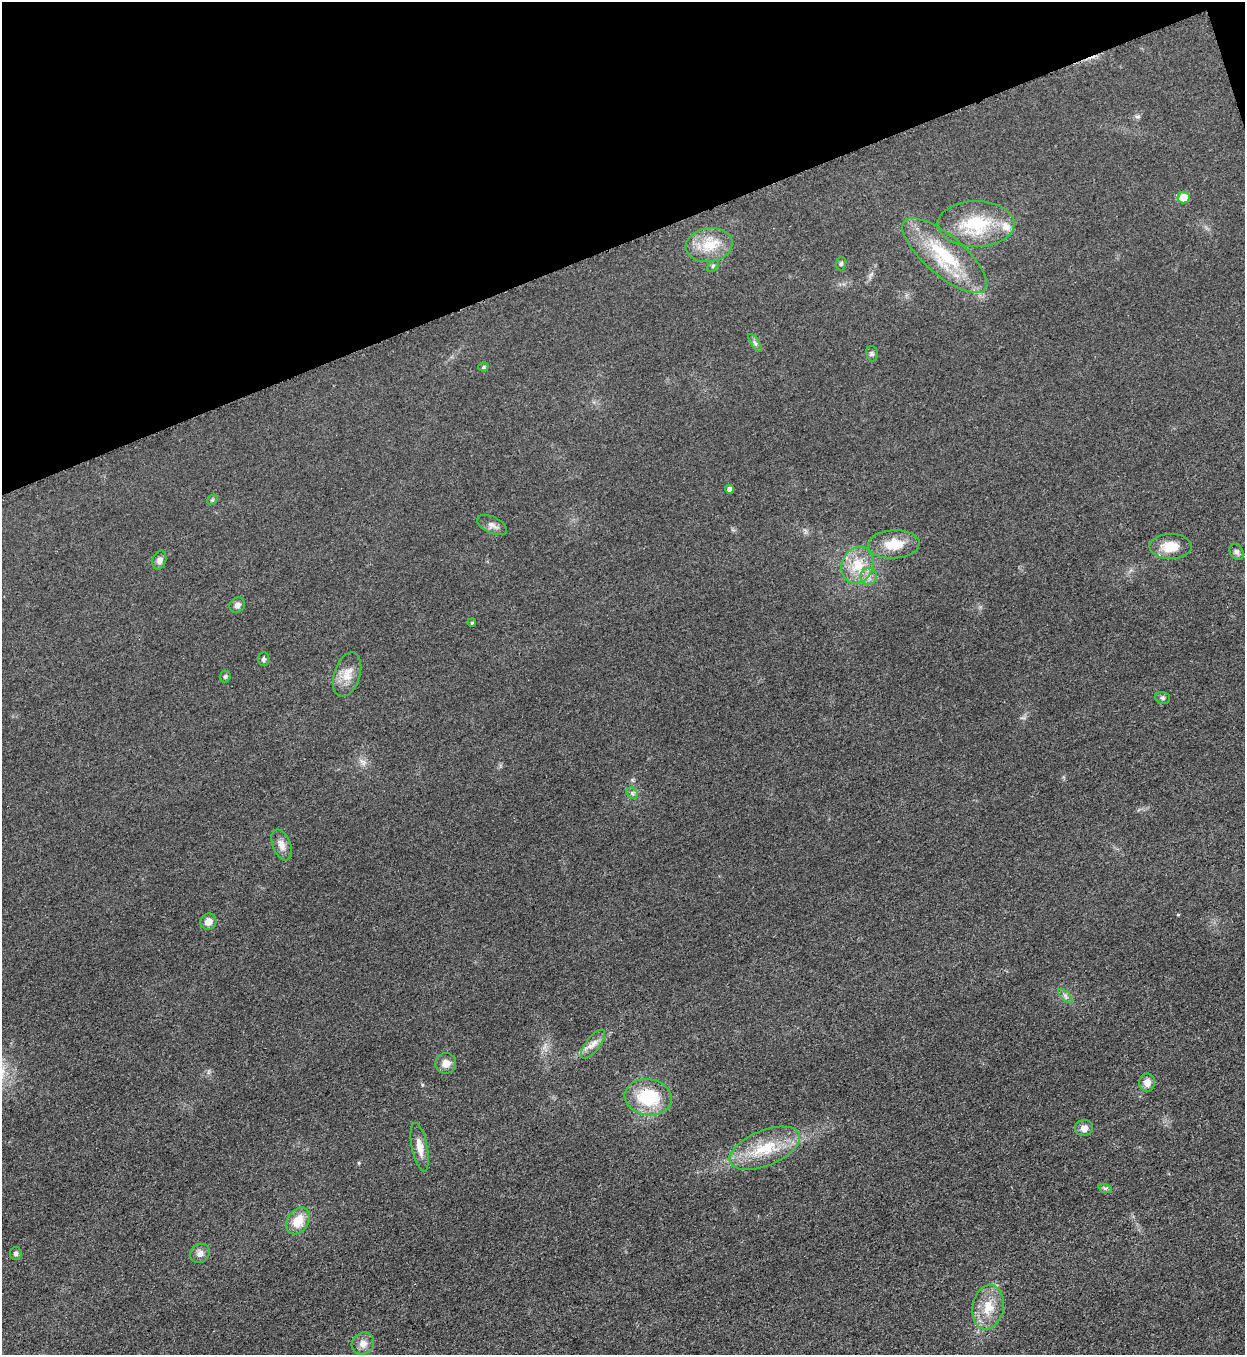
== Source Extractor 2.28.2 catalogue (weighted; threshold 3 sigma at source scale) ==
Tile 3 of 4 x 4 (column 3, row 1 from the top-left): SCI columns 2773-4015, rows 4069-5421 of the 5418 x 5431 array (HDU 1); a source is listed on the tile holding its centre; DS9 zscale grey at full resolution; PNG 1247 x 1357 px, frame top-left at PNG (2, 2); each listed source drawn as its Kron ellipse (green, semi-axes under 4 px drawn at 4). Shown black and unused: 18% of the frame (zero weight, under 3 of 5 exposures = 1% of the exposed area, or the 3 px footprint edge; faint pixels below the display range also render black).
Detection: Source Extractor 2.28.2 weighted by HDU 2 'WHT'; one run over the whole footprint, this tile lists its part. Background 0.0227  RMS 0.0046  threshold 0.0208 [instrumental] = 3 sigma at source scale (4.5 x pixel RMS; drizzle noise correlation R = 1.50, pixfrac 1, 0.05/0.05 arcsec/px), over >= 5 px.
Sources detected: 42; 1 inside a brighter listed object's ellipse — not listed separately; the other 41 listed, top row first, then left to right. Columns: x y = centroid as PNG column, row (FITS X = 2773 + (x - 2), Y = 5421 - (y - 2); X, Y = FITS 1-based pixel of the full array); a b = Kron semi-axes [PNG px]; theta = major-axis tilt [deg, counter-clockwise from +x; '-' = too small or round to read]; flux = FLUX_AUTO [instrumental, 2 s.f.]
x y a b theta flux
1183 198 6 6 - 8.3
976 224 38 23 0 25
709 245 23 17 9 12
944 255 53 20 -41 30
841 264 7 5 73 0.85
713 266 7 4 46 0.75
755 343 10 4 -56 1.1
872 354 8 5 -77 1
483 367 5 4 - 0.76
729 489 4 4 - 1.8
212 500 6 4 45 0.64
492 525 16 8 -26 2.7
894 544 26 14 3 11
1171 547 21 12 0 8.9
1237 552 9 6 -57 1.5
159 560 10 6 73 2.1
857 565 19 15 67 12
868 576 8 8 - 2.6
237 605 8 7 - 2
472 623 4 3 - 0.66
263 659 7 5 87 1.1
347 675 23 13 71 6.8
225 676 6 5 - 0.85
1163 698 7 5 -16 1
632 793 6 5 - 1
282 845 16 9 -68 3.5
208 922 8 8 - 3.8
1065 996 9 3 -46 1
593 1044 17 7 53 3.4
446 1063 10 10 - 3.6
1147 1082 9 8 - 3.8
648 1097 24 18 -9 23
1084 1128 9 8 - 3.1
420 1147 24 7 -78 5
765 1148 37 17 22 19
1105 1188 7 4 -18 0.92
298 1221 14 10 55 8
16 1253 6 6 - 1.2
200 1253 10 9 - 2.6
988 1307 22 15 80 11
363 1344 11 10 - 3.8